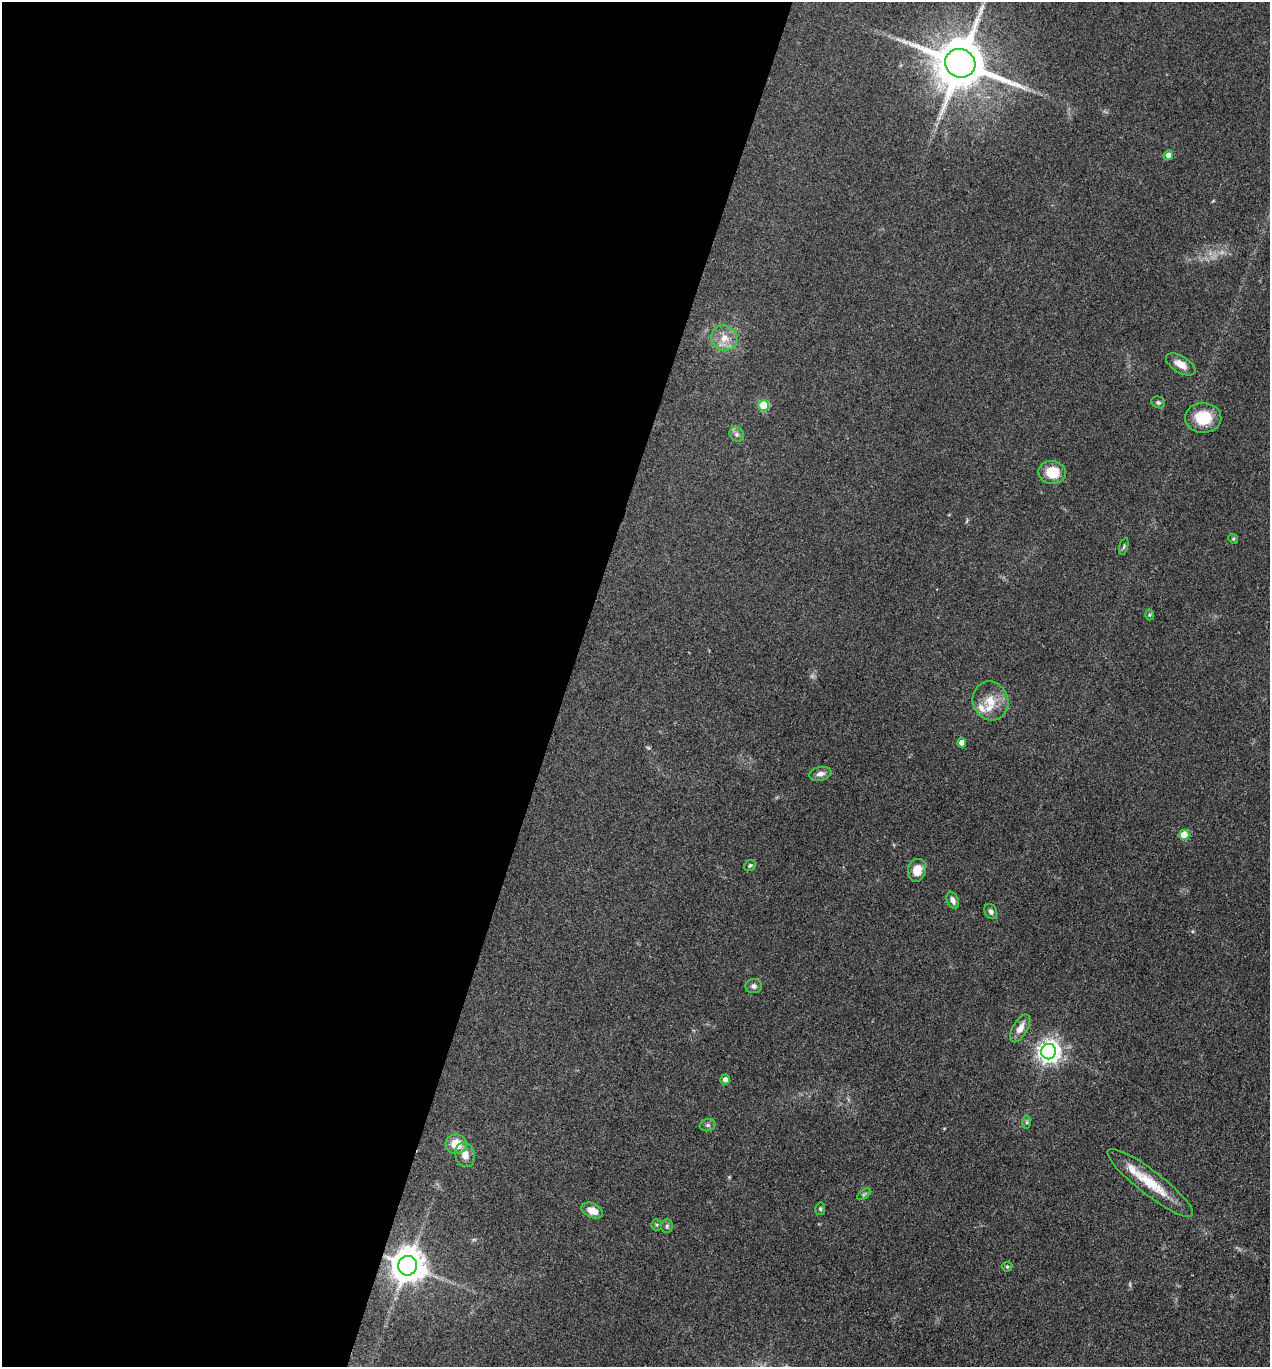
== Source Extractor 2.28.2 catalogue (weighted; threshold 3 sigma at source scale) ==
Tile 5 of 4 x 4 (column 1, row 2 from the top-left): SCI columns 268-1535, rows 2731-4095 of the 5474 x 5460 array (HDU 1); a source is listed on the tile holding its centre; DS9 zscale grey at full resolution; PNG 1272 x 1369 px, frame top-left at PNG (2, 2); each listed source drawn as its Kron ellipse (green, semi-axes under 4 px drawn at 4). Shown black and unused: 45% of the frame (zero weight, under 3 of 4 exposures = <1% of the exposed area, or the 3 px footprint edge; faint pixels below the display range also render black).
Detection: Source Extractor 2.28.2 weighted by HDU 2 'WHT'; one run over the whole footprint, this tile lists its part. Background 0.0922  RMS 0.0059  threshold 0.0264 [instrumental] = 3 sigma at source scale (4.5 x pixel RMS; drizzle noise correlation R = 1.50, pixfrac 1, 0.05/0.05 arcsec/px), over >= 5 px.
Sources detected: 42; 4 too faint to see at this stretch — neither listed nor drawn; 2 inside a brighter listed object's ellipse — not listed separately; the other 36 listed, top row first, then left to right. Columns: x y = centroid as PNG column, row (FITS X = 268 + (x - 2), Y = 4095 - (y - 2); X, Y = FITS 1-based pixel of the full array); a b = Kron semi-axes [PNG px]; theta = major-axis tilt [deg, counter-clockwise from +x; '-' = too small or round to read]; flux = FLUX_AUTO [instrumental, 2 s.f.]
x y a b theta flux
960 63 15 14 - 3700
1168 155 5 4 - 2.8
724 338 13 12 - 7.6
1181 364 16 8 -31 5.7
1158 402 7 5 -24 1.1
763 405 5 5 - 24
1203 418 18 15 -3 17
737 434 8 6 -45 1.7
1052 472 14 11 -5 13
1233 539 5 4 - 0.67
1124 546 8 3 74 0.87
1149 615 5 3 - 0.58
990 701 20 17 -69 12
962 743 4 4 - 4.5
820 774 11 7 11 2.9
1184 835 5 5 - 16
750 865 6 5 - 0.98
917 870 11 9 74 8.5
953 900 9 5 -67 2.7
991 912 8 6 -62 2
754 986 8 7 - 2.2
1020 1028 15 7 59 5.6
1049 1052 8 7 - 410
725 1080 5 4 - 2.4
1027 1122 6 4 -89 1
708 1125 8 6 14 1.4
456 1144 11 9 -10 11
465 1155 12 9 -74 5.1
1150 1183 53 12 -38 20
864 1194 8 4 37 1.1
820 1209 6 5 - 0.97
592 1211 11 7 -25 6.3
657 1225 6 5 - 0.86
667 1226 7 5 87 1.2
407 1266 10 9 - 1300
1007 1267 5 5 - 0.8
Overlapping masked pixels (flux is a lower limit): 1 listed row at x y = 407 1266